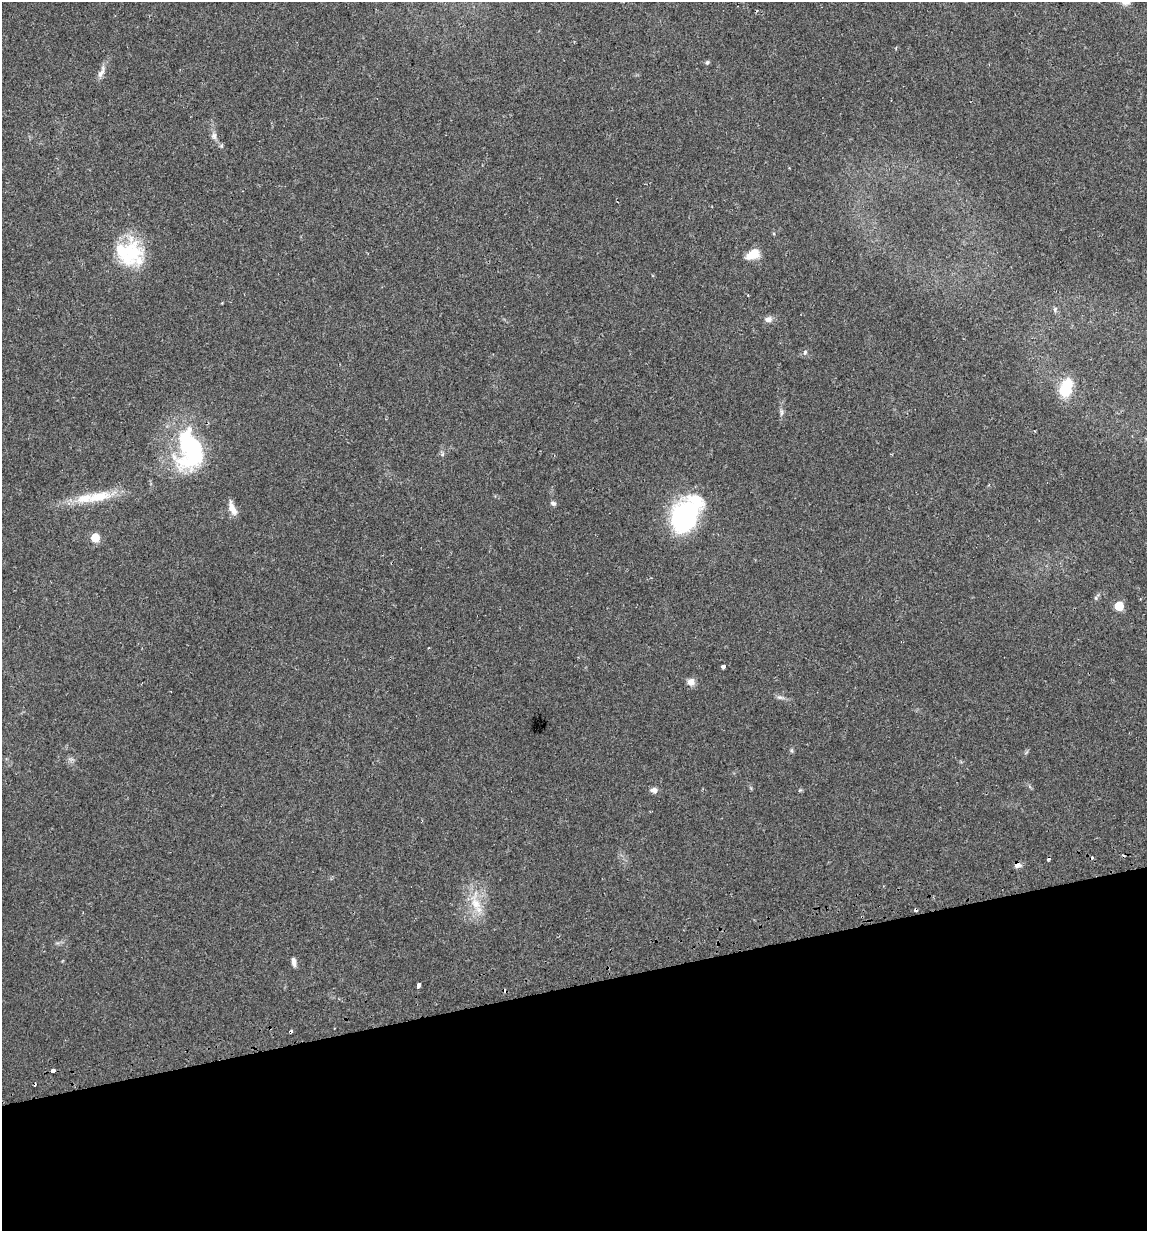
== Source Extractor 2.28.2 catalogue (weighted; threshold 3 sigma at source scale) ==
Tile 14 of 4 x 4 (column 2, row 4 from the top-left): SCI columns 1183-2327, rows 33-1261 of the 4700 x 4980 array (HDU 1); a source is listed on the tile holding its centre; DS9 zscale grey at full resolution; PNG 1149 x 1233 px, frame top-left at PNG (2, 2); no overlay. Shown black and unused: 20% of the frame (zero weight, under 2 of 3 exposures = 2% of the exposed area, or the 3 px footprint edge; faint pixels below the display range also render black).
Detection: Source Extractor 2.28.2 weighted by HDU 2 'WHT'; one run over the whole footprint, this tile lists its part. Background 0.0534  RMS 0.0079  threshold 0.0354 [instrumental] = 3 sigma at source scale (4.5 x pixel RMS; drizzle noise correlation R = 1.50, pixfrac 1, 0.0396/0.0396 arcsec/px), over >= 5 px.
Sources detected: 41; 1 inside a brighter object's white glare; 6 cosmic-ray / hot-pixel residue — not listed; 2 inside a brighter listed object's ellipse — not listed separately; the other 32 listed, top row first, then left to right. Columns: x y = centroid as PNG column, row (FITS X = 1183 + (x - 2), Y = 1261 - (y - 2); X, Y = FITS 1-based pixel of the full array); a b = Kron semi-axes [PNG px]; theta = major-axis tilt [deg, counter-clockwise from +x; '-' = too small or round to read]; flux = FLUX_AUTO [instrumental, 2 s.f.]
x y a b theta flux
707 62 7 5 47 1.3
101 72 20 7 65 5.4
214 136 11 8 -88 3.7
221 146 6 5 - 1.4
130 254 37 30 79 49
753 254 17 10 28 11
1055 309 7 6 - 1.7
768 319 10 7 6 3.8
805 352 5 5 - 1.5
1066 388 23 14 72 24
781 412 12 5 -89 2.7
190 450 43 27 -83 110
98 497 40 14 13 25
553 503 7 6 - 2.1
232 509 19 7 -66 7.1
684 516 34 26 63 110
95 538 5 5 - 27
1096 598 6 5 - 1.3
1119 606 6 5 - 32
723 666 4 3 - 7.5
691 682 9 8 - 5.1
780 697 10 5 -5 2.5
791 750 7 5 -83 1.3
71 759 9 4 1 2
654 790 9 7 -9 3.2
800 790 6 4 43 0.9
1017 865 9 7 25 3.2
476 903 21 14 -56 17
294 962 12 5 -82 3
419 985 4 3 - 13
291 1031 3 3 - 3.9
53 1071 5 4 - 7.2
Overlapping masked pixels (flux is a lower limit): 2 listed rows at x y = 1017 865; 291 1031